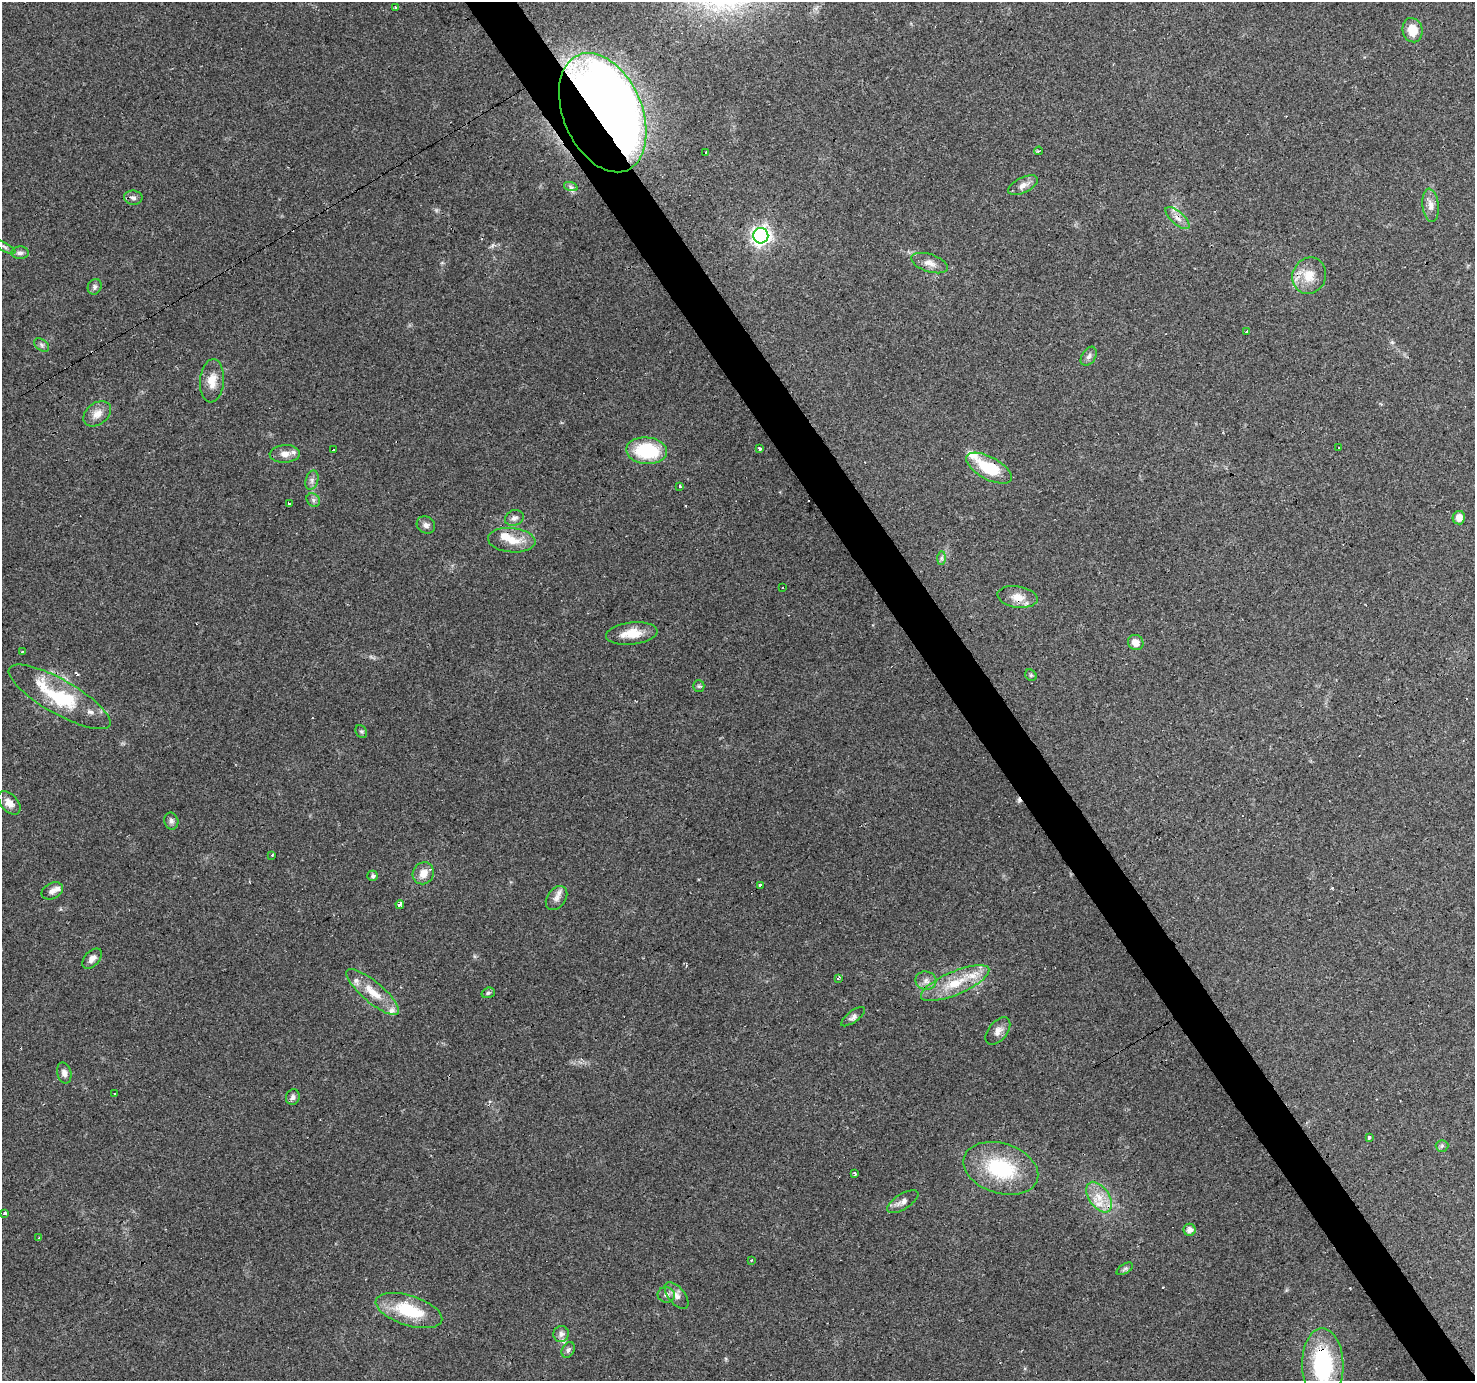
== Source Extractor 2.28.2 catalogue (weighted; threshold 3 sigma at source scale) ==
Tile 6 of 4 x 4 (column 2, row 2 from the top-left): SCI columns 1474-2946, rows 2934-4312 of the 5891 x 5804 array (HDU 1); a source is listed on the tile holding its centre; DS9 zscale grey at full resolution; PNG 1477 x 1383 px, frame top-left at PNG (2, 2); each listed source drawn as its Kron ellipse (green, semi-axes under 4 px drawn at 4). Shown black and unused: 4% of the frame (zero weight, under 2 of 3 exposures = <1% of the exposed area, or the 3 px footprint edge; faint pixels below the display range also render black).
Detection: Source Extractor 2.28.2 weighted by HDU 2 'WHT'; one run over the whole footprint, this tile lists its part. Background 0.0956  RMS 0.0068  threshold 0.0306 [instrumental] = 3 sigma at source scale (4.5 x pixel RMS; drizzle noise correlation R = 1.50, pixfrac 1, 0.0396/0.0396 arcsec/px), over >= 5 px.
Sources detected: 96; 1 inside a brighter object's white glare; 3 cosmic-ray / hot-pixel residue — neither listed nor drawn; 10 inside a brighter listed object's ellipse — not listed separately; the other 82 listed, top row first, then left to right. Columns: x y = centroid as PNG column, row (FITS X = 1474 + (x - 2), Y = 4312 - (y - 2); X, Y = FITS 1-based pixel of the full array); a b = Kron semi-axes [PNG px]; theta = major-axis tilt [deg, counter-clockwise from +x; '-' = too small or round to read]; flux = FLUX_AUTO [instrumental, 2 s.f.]
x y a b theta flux
395 7 3 2 - 0.99
1413 30 12 10 -74 11
603 113 62 39 -67 1200
1039 151 4 3 - 1.3
706 152 3 2 - 0.57
1023 185 16 7 26 4.5
571 187 7 4 -18 1.6
133 198 9 7 -7 2.4
1431 205 17 8 -83 5
1177 218 15 6 -41 4.4
761 236 8 7 - 320
4 247 12 4 -28 1.8
20 253 9 6 2 2.5
930 263 19 8 -18 5.6
1309 276 18 16 66 13
95 287 8 6 63 1.9
1247 331 3 3 - 1.3
42 345 8 5 -37 1.7
1089 356 10 6 57 2.4
212 381 21 12 85 10
97 414 15 11 38 6.8
759 448 3 3 - 4.7
1339 448 3 3 - 2.3
333 450 3 3 - 2.5
647 451 20 13 -5 40
285 454 15 9 4 6.1
989 468 25 11 -28 29
312 480 10 6 73 2.6
680 486 4 3 - 0.81
313 500 7 6 - 1.7
289 504 3 3 - 5.8
514 518 9 7 20 2.6
1459 518 7 6 - 5.6
426 525 9 8 - 2.9
512 540 24 12 -5 13
941 558 7 4 90 1.4
783 587 3 2 - 0.62
1017 597 20 10 -9 8.9
632 633 26 11 6 13
1136 643 8 7 - 5.8
23 651 3 2 - 0.74
1031 675 6 5 - 1.1
699 686 6 6 - 1.2
60 697 58 17 -30 50
361 731 7 5 -52 1.3
9 803 14 8 -48 5.7
171 821 8 7 - 2.3
272 855 3 2 - 1.2
423 873 11 10 - 7.8
373 876 5 5 - 1.6
760 885 3 3 - 4.7
52 891 11 8 26 3.3
556 898 13 9 54 4.3
400 904 4 3 - 11
92 959 12 7 48 4.1
838 978 3 3 - 1.1
926 981 10 9 - 3.8
955 983 37 11 23 21
373 992 33 10 -40 15
488 993 7 5 16 1.4
853 1017 14 5 37 2.7
998 1031 16 9 52 4.4
64 1073 10 7 -76 3.2
114 1093 2 2 - 0.49
293 1097 8 6 71 2.3
1369 1137 4 3 - 4.2
1442 1146 6 6 - 1.3
1001 1168 38 25 -18 51
855 1174 3 2 - 1.2
1099 1197 17 10 -55 11
903 1202 18 7 32 4.2
5 1213 4 3 - 1.3
1190 1230 6 6 - 3.8
39 1238 3 3 - 1.1
752 1260 3 2 - 1.2
1125 1269 9 5 33 1.5
666 1295 8 7 - 2.6
676 1296 16 8 -50 4.6
409 1310 34 15 -18 34
561 1334 8 8 - 2.9
568 1350 8 6 62 2
1323 1365 36 20 -89 73
Overlapping masked pixels (flux is a lower limit): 5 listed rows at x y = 603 113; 1177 218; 989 468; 1017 597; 1323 1365
Isophote crosses this tile's border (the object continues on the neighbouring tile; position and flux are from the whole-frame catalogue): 2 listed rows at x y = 603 113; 1323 1365